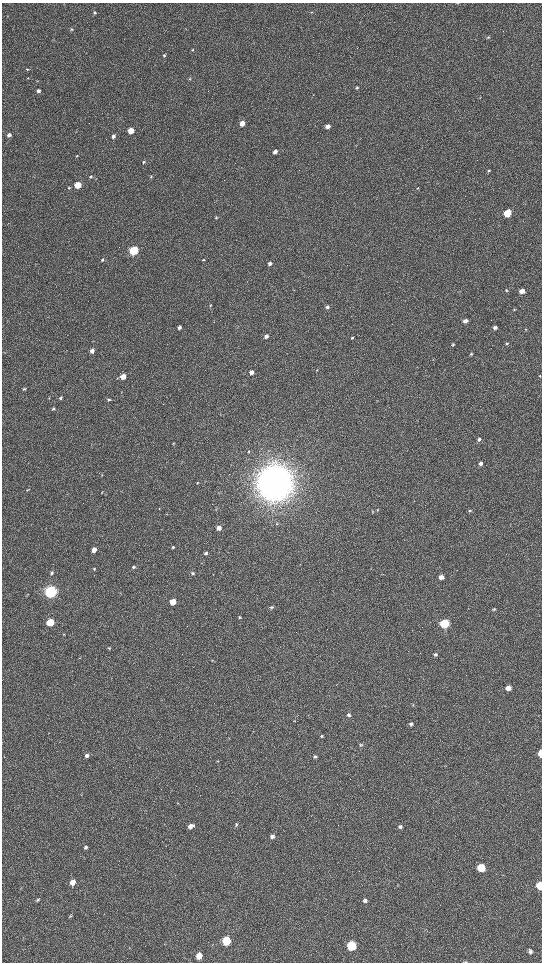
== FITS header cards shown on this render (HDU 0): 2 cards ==
NAXIS1  =                 1080 / length of data axis 1
NAXIS2  =                 1920 / length of data axis 2

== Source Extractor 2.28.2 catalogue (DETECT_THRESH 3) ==
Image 1080 x 1920 px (HDU 0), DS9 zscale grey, zoomed out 1/2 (1 PNG px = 2 x 2 image px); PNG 544 x 964 px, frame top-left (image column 1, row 1919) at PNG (2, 3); no overlay
Background 561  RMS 46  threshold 139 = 3 sigma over >= 5 px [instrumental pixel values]
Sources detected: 126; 7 cannot appear on this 1/2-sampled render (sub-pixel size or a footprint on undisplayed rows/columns) and are not listed; the other 119 listed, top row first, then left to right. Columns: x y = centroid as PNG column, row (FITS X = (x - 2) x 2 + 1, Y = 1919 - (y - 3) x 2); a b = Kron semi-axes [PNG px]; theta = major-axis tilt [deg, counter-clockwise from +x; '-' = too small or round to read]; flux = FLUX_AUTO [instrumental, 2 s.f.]
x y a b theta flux
458 3 3 2 - 3.6e+03
94 12 4 4 - 1.2e+04
311 12 3 3 - 5.4e+03
71 29 4 3 - 8.7e+03
488 37 4 4 - 1.2e+04
193 50 3 3 - 6.9e+03
164 55 4 4 - 1.0e+04
27 69 4 3 - 8.3e+03
28 78 3 2 - 5.5e+03
190 79 4 3 - 8.1e+03
37 81 3 3 - 5.4e+03
357 88 4 3 - 1.3e+04
38 91 4 4 - 2.6e+04
242 123 4 3 - 1.0e+05
327 126 4 3 - 5.4e+04
131 131 4 4 - 1.5e+05
9 135 5 4 - 3.2e+04
113 136 5 4 - 2.6e+04
275 152 4 4 - 3.4e+04
77 156 3 3 - 7.9e+03
143 162 4 3 - 1.1e+04
489 171 4 3 - 1.1e+04
90 176 4 4 - 1.3e+04
151 176 4 3 - 8.5e+03
96 179 4 3 - 6.2e+03
78 185 4 4 - 2.5e+05
69 188 4 4 - 1.2e+04
418 188 3 3 - 6.6e+03
507 213 5 4 - 3.7e+05
216 217 4 3 - 8.8e+03
133 250 4 4 - 9.1e+05
102 260 4 3 - 1.0e+04
203 260 4 3 - 8.2e+03
270 264 4 3 - 2.8e+04
506 290 4 3 - 9.2e+03
522 291 4 4 - 6.7e+04
210 305 4 3 - 7.5e+03
327 307 4 4 - 1.9e+04
514 309 4 3 - 7.0e+03
465 321 4 4 - 4.0e+04
179 327 4 3 - 2.6e+04
495 328 4 4 - 2.2e+04
526 329 3 2 - 4.8e+03
266 336 4 3 - 3.2e+04
352 338 4 3 - 1.1e+04
507 343 4 3 - 1.0e+04
453 344 4 3 - 1.2e+04
92 351 4 3 - 3.7e+04
471 354 4 3 - 8.4e+03
317 370 3 3 - 5.6e+03
251 372 4 3 - 4.8e+04
540 376 3 3 - 7.2e+03
123 377 4 3 - 1.1e+05
24 389 5 3 - 1.2e+04
61 398 4 3 - 1.2e+04
109 400 4 3 - 1.3e+04
53 409 3 3 - 1.2e+04
479 439 4 4 - 2.3e+04
173 443 4 3 - 7.0e+03
249 451 3 3 - 7.1e+03
480 463 4 4 - 2.8e+04
102 475 3 2 - 4.8e+03
197 483 3 3 - 6.8e+03
275 483 14 13 - 2.0e+07
27 490 4 2 - 5.5e+03
102 492 4 2 - 4.8e+03
159 508 3 2 - 3.8e+03
216 509 4 2 - 4.8e+03
378 510 3 2 - 5.9e+03
470 511 4 3 - 1.1e+04
219 528 4 4 - 6.5e+04
173 547 4 3 - 1.0e+04
94 550 4 3 - 7.3e+04
206 553 4 3 - 1.8e+04
133 567 4 4 - 1.4e+04
94 569 4 3 - 9.4e+03
51 573 5 3 - 1.8e+04
193 573 4 3 - 1.3e+04
213 574 3 2 - 3.1e+03
441 577 4 4 - 6.8e+04
50 592 5 5 - 3.1e+06
27 595 5 3 - 6.9e+03
173 602 4 4 - 1.8e+05
271 607 4 3 - 1.4e+04
494 609 4 4 - 1.2e+04
239 617 3 3 - 8.3e+03
50 622 4 4 - 4.0e+05
444 624 5 4 - 8.4e+05
64 634 3 2 - 3.9e+03
109 648 3 3 - 7.5e+03
435 654 4 3 - 1.6e+04
508 688 4 4 - 6.8e+04
413 705 3 3 - 5.6e+03
349 715 4 4 - 2.2e+04
295 721 4 2 - 4.1e+03
411 724 4 4 - 1.8e+04
322 736 4 3 - 1.1e+04
361 745 5 3 - 8.4e+03
541 753 5 3 - 1.8e+05
87 756 4 4 - 2.2e+04
315 756 5 4 - 1.8e+04
218 761 3 2 - 5.5e+03
177 803 3 2 - 5.0e+03
236 825 5 3 - 1.1e+04
191 826 6 4 24 5.9e+04
400 827 5 4 - 1.9e+04
272 836 4 4 - 3.0e+04
86 847 5 4 - 1.9e+04
481 868 5 4 - 3.6e+05
72 882 5 4 - 9.9e+04
540 886 5 4 - 2.5e+05
37 900 4 3 - 1.3e+04
365 900 5 4 - 2.0e+04
70 916 4 3 - 8.9e+03
226 941 5 4 - 4.8e+05
351 946 5 5 - 6.1e+05
530 951 7 5 -68 2.9e+04
199 956 5 4 - 1.2e+05
465 962 4 2 - 5.7e+03
At the frame edge (FLAGS 8, measured only in part): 4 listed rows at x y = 458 3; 541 753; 540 886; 465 962
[7 sub-pixel or undisplayed-footprint detections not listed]